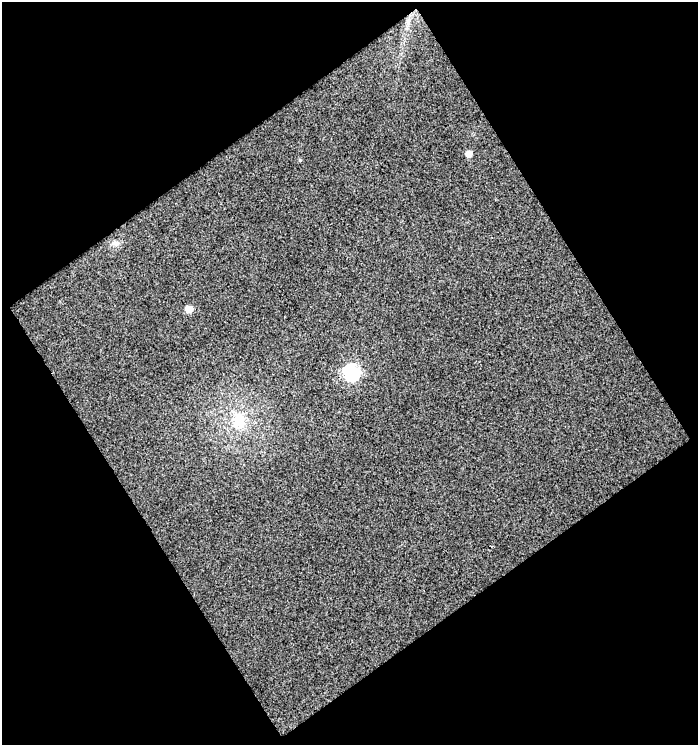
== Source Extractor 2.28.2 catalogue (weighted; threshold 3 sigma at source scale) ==
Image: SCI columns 21-716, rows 1-743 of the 735 x 743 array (HDU 1 of 3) = the unmasked area's bounding box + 8 px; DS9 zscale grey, full resolution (1 PNG px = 1 image px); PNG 700 x 747 px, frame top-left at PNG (2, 2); no overlay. Shown black and unused: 50% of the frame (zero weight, under 3 of 4 exposures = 2% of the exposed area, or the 3 px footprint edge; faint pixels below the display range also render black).
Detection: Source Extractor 2.28.2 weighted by HDU 2 'WHT'. Background 0.0261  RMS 0.017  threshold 0.0749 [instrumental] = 3 sigma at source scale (4.5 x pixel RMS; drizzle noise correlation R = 1.50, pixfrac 1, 0.0396/0.0396 arcsec/px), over >= 5 px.
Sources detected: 7; all 7 listed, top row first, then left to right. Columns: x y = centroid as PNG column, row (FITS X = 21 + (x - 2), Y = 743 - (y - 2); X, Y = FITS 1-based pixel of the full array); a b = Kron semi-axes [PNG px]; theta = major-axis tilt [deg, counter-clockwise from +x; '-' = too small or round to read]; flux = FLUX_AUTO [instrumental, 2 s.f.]
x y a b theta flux
408 22 12 3 90 4.5
469 154 5 5 - 12
300 160 5 4 - 1.6
115 243 11 6 0 6.6
189 309 6 5 - 20
352 372 7 7 - 330
239 420 24 17 -83 46